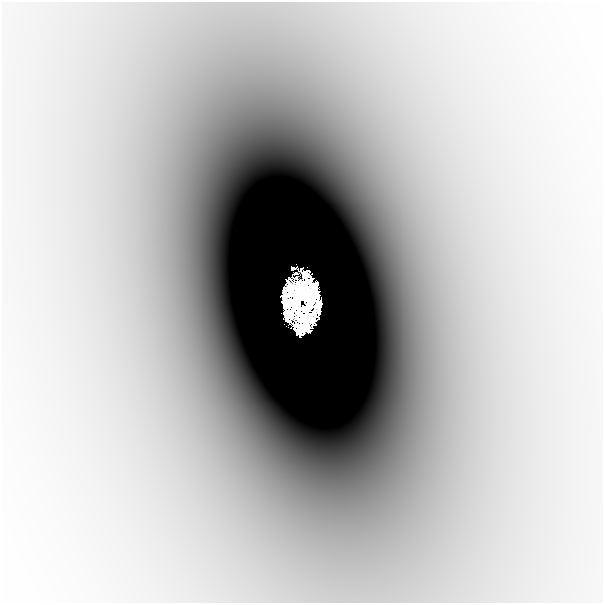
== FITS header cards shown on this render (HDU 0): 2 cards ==
NAXIS1  =                  601
NAXIS2  =                  601

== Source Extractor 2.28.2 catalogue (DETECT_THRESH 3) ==
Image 601 x 601 px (HDU 0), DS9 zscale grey, 1 PNG px = 1 image px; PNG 605 x 605 px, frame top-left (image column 1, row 601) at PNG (2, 2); no overlay
Background -3.46e-04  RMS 6.2e-05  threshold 1.86e-04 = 3 sigma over >= 5 px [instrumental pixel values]
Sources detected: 6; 3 with non-positive FLUX_AUTO (blend fragments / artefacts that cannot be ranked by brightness) are not listed; the other 3 listed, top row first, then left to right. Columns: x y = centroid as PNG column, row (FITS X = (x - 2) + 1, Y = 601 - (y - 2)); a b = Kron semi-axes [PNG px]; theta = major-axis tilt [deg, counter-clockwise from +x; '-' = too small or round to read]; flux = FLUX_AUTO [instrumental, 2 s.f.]
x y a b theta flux
309 296 20 13 -85 3.2
298 300 44 24 77 1.8
288 315 21 9 -73 0.15
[3 non-positive-flux detections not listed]